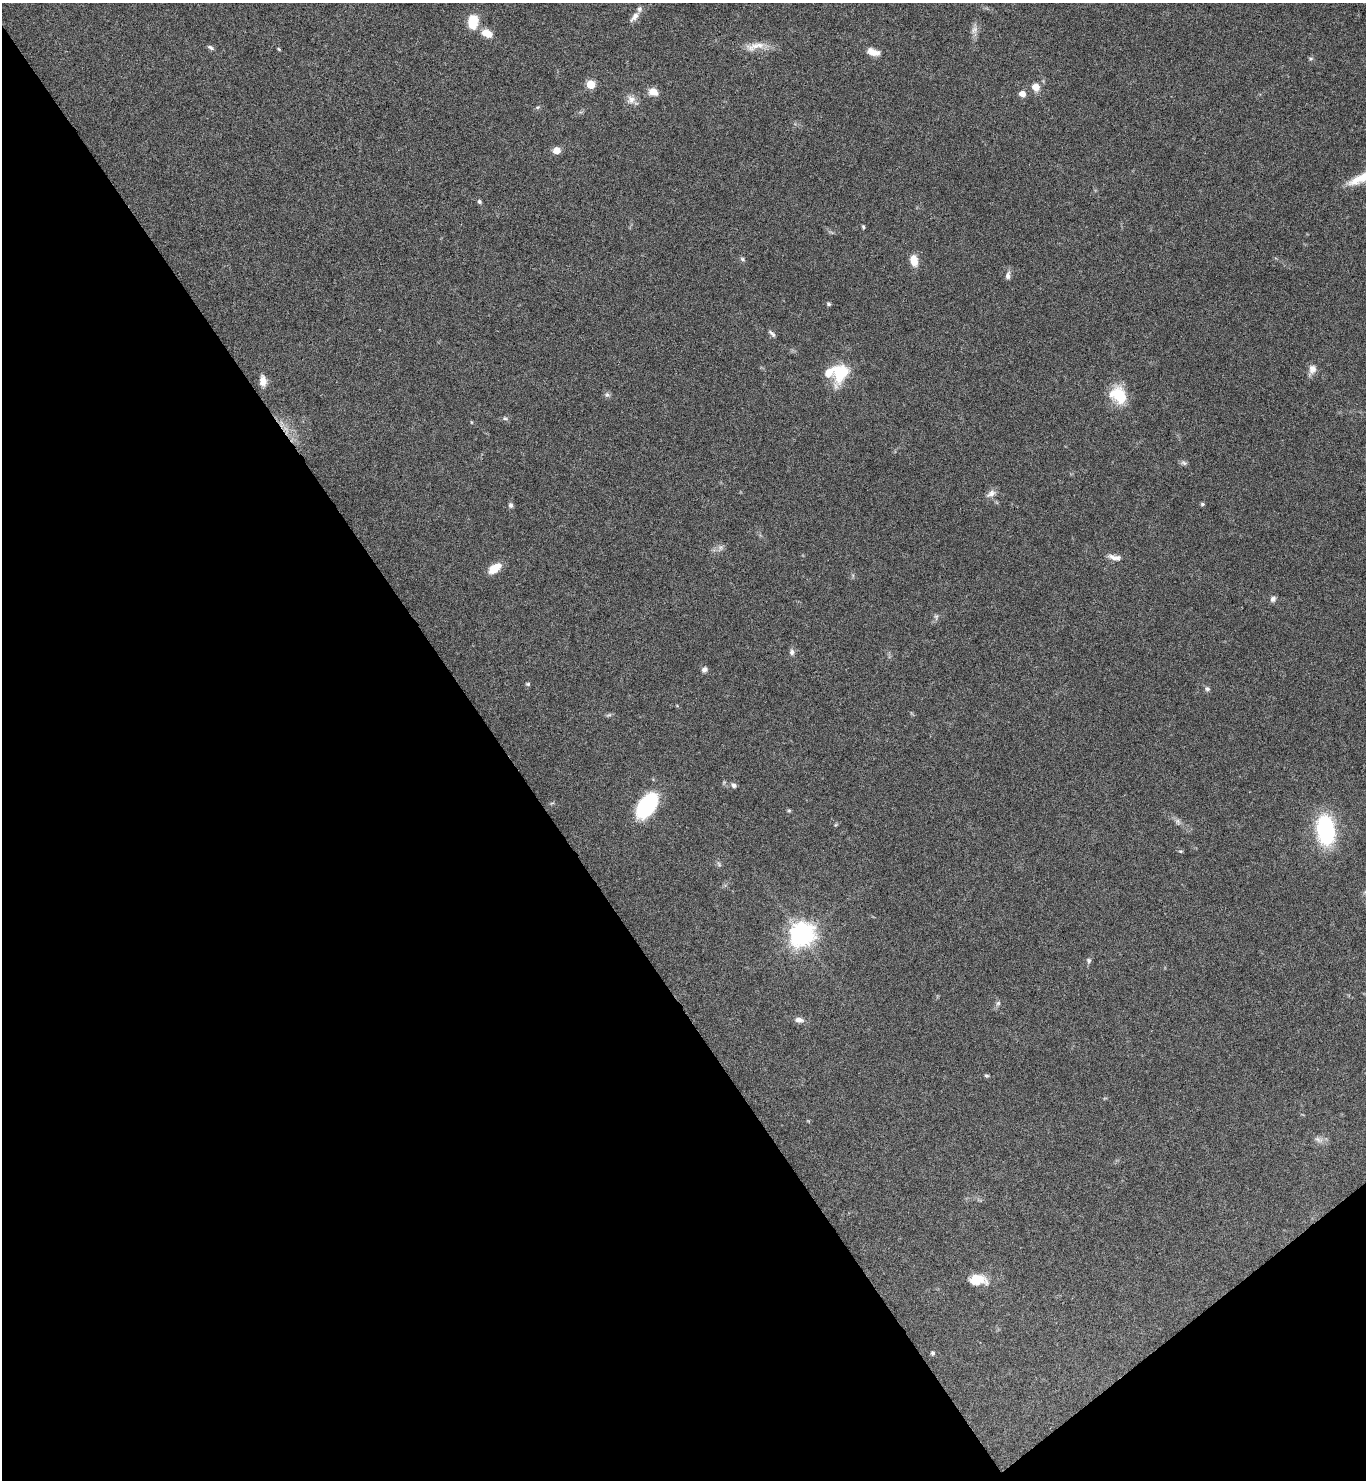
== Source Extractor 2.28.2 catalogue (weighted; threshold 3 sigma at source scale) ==
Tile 14 of 4 x 4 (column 2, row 4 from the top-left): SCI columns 1525-2888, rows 6-1483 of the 5914 x 5919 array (HDU 1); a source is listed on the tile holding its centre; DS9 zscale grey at full resolution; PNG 1368 x 1482 px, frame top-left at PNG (2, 3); no overlay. Shown black and unused: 39% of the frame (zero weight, under 3 of 6 exposures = <1% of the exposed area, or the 3 px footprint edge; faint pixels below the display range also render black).
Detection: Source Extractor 2.28.2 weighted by HDU 2 'WHT'; one run over the whole footprint, this tile lists its part. Background 0.0645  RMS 0.0039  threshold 0.0161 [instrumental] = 3 sigma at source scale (4.09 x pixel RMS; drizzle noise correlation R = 1.36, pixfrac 0.8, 0.05/0.05 arcsec/px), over >= 5 px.
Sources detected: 57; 2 inside a brighter listed object's ellipse — not listed separately; the other 55 listed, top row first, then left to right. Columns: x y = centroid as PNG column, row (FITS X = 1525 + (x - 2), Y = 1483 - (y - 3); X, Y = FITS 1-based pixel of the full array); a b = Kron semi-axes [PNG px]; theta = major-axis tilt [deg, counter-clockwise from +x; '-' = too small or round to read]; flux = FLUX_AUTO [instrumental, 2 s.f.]
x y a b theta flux
634 17 17 7 50 2.2
473 21 15 10 85 8.1
974 30 11 7 60 1.8
487 33 12 8 -23 4.3
755 46 31 10 13 4.8
210 48 9 5 -29 0.86
279 49 4 3 - 0.39
873 52 15 8 -17 3.4
1311 59 6 4 28 0.55
591 84 5 5 - 11
1035 87 10 9 - 3
653 92 10 8 -21 3.5
1022 94 7 6 - 2.3
631 100 12 11 - 2.6
556 150 7 6 - 3.7
479 201 6 5 - 0.68
863 227 5 4 - 0.47
742 259 7 5 -38 0.64
914 260 13 9 -79 4.1
1008 276 11 6 83 1.4
829 304 6 4 -27 0.56
772 333 11 4 -45 0.92
1312 369 14 9 69 2.4
840 373 27 19 68 13
263 381 13 8 -86 2.9
607 395 7 6 - 0.86
1118 395 20 16 -47 12
505 418 6 5 - 0.65
1184 463 10 5 -15 0.89
991 494 14 8 31 1.9
1202 504 5 4 - 0.61
511 505 7 5 -74 0.94
1113 557 16 7 -20 2.2
494 568 14 8 35 5.8
1273 599 8 7 - 1.2
936 617 6 6 - 0.79
792 652 9 7 -78 1.1
704 669 7 6 - 1.2
528 684 5 4 - 0.57
1207 689 7 6 - 0.9
734 785 7 6 - 0.95
647 805 23 13 55 39
789 810 6 4 0 0.42
1178 822 10 5 -64 1.1
1325 830 27 16 -82 38
1180 851 6 3 -1 0.37
719 864 7 4 -71 0.6
801 934 9 9 - 240
1089 960 7 6 - 0.74
998 1003 6 6 - 0.79
799 1020 12 7 -8 1.8
986 1075 7 3 -1 0.48
1318 1140 12 6 -28 1.6
977 1280 19 11 -2 7.4
933 1353 5 5 - 0.71